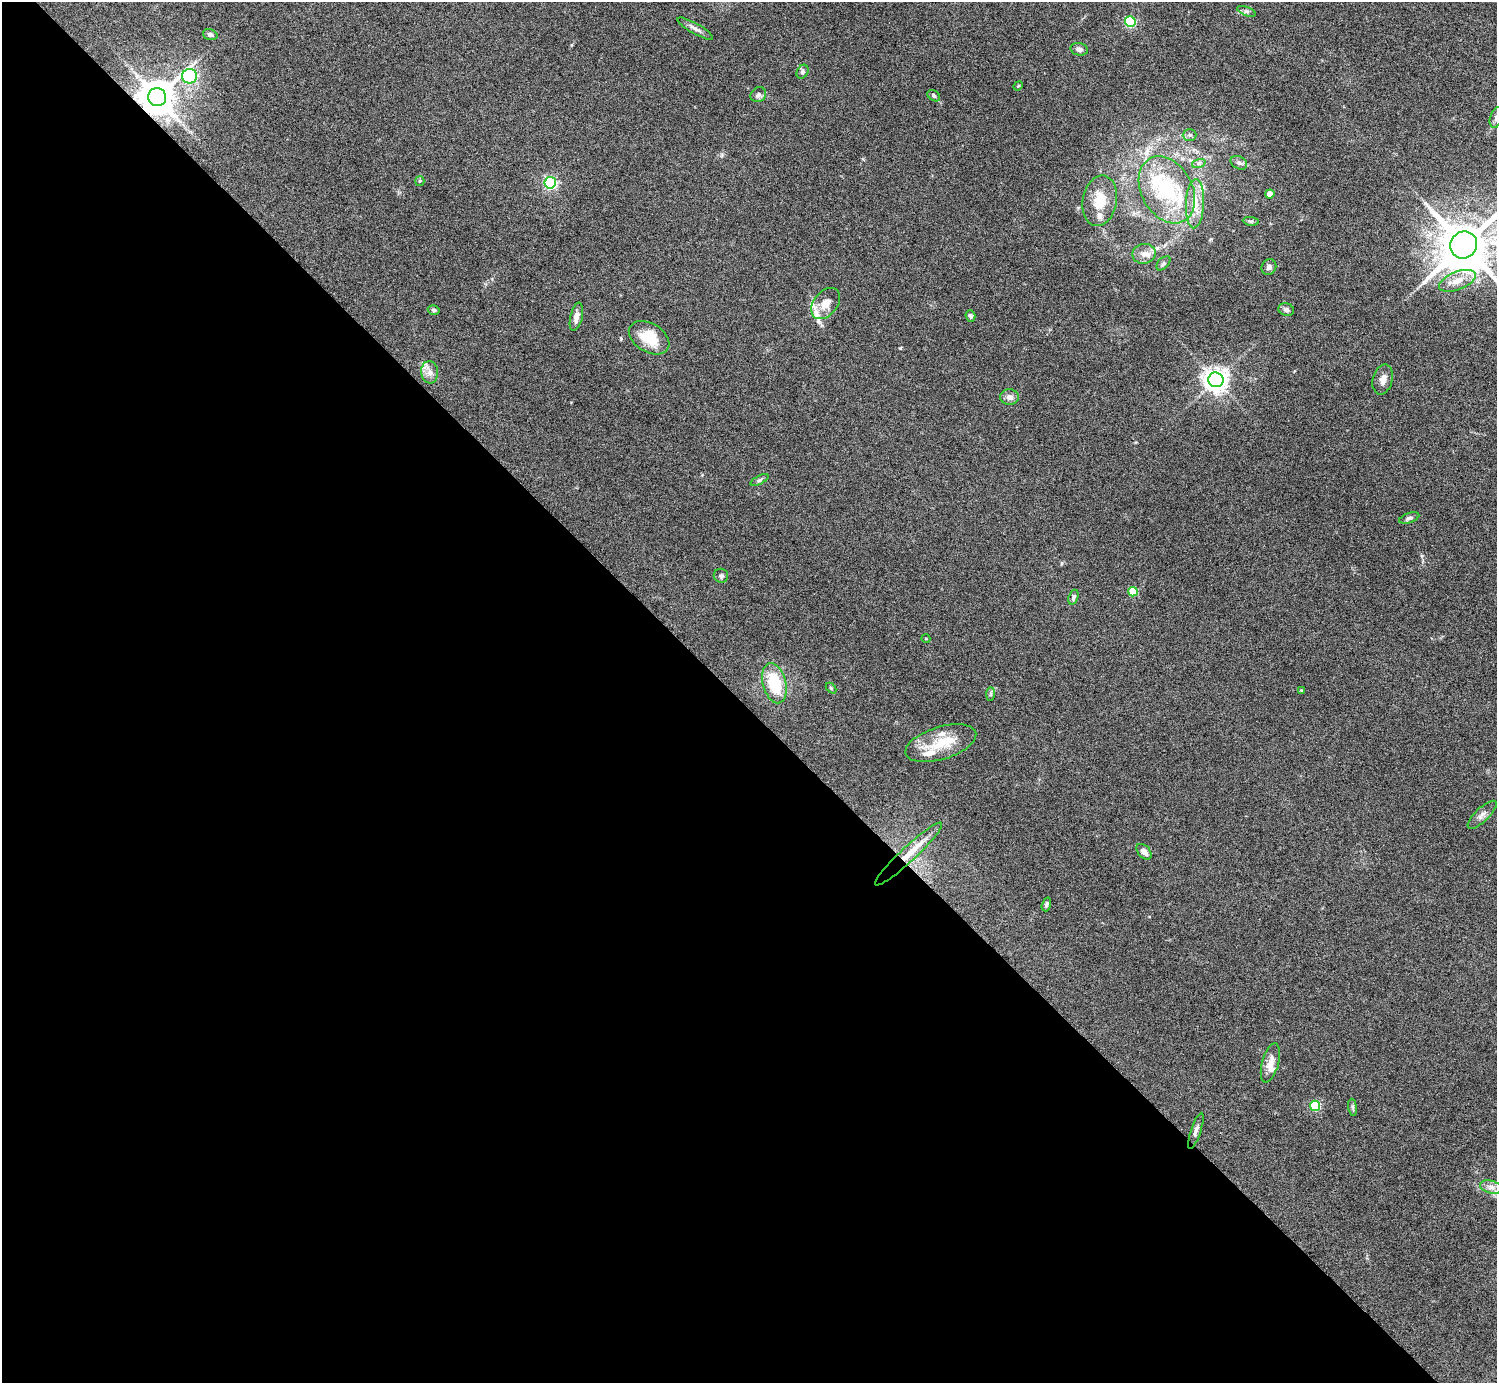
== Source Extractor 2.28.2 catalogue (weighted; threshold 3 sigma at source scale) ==
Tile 9 of 4 x 4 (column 1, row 3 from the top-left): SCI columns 39-1533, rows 1713-3093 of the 6023 x 6019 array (HDU 1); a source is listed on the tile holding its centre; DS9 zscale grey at full resolution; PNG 1499 x 1385 px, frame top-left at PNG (2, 2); each listed source drawn as its Kron ellipse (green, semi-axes under 4 px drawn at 4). Shown black and unused: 49% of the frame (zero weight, under 5 of 9 exposures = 3% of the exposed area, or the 3 px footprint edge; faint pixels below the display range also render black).
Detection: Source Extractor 2.28.2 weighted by HDU 2 'WHT'; one run over the whole footprint, this tile lists its part. Background 0.0498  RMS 0.0042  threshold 0.0172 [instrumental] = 3 sigma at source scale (4.09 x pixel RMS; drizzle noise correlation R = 1.36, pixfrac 0.8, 0.05/0.05 arcsec/px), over >= 5 px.
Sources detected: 64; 7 inside a brighter listed object's ellipse — not listed separately; the other 57 listed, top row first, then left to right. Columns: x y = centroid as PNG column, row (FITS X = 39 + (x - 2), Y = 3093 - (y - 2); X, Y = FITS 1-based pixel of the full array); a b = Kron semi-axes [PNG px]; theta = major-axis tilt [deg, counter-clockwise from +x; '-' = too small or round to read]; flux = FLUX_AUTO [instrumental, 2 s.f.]
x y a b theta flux
1247 11 10 3 -21 0.64
1130 22 5 5 - 34
695 29 20 5 -30 1.8
210 35 7 5 -18 0.94
1079 49 9 6 -14 1.2
802 72 7 5 60 0.91
189 76 7 7 - 56
1018 86 5 4 - 0.33
758 95 8 7 - 1.2
934 96 7 5 -37 0.81
157 97 9 9 - 920
1496 118 10 6 75 1.4
1190 135 7 5 0 0.8
1199 163 7 4 18 0.83
1239 163 9 6 -28 1.2
420 181 5 4 - 0.4
550 183 6 5 - 58
1167 190 36 25 -60 30
1270 194 4 4 - 4.7
1100 201 25 17 79 9.8
1195 204 25 9 87 6.3
1251 221 8 4 -8 0.65
1464 245 14 13 - 2000
1144 254 11 10 - 2.8
1163 263 8 5 45 0.76
1269 267 8 7 - 1.3
1457 281 19 9 21 4.7
826 303 17 12 51 4.5
434 310 6 4 -15 0.63
1286 310 8 6 -17 0.99
970 316 6 4 -70 0.77
576 317 14 6 76 2.2
649 338 22 14 -31 10
430 372 11 8 -84 2.3
1383 379 15 10 75 2.6
1216 380 7 7 - 330
1009 397 9 8 - 1.8
760 480 10 4 27 0.82
1409 518 10 5 19 0.94
721 576 7 7 - 0.91
1133 592 5 4 - 14
1073 597 7 4 70 0.82
926 639 4 3 - 0.25
774 683 20 11 -76 15
831 688 6 4 -45 0.42
1301 690 3 3 - 0.3
991 694 7 4 89 0.62
941 743 37 16 17 12
1482 815 19 7 44 2.2
1144 852 9 6 -47 2.3
909 854 45 7 43 8.3
1046 904 7 4 73 0.79
1270 1063 20 8 74 3.7
1315 1106 5 5 - 20
1353 1107 9 4 -81 0.72
1196 1131 19 5 71 1.5
1491 1187 11 6 -15 1.9
Overlapping masked pixels (flux is a lower limit): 2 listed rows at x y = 157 97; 909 854
Isophote crosses this tile's border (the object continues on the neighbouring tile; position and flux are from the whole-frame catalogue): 2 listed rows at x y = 1496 118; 1464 245
Unlisted compact peaks at least as high as the median listed source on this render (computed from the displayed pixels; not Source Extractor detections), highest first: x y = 900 348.